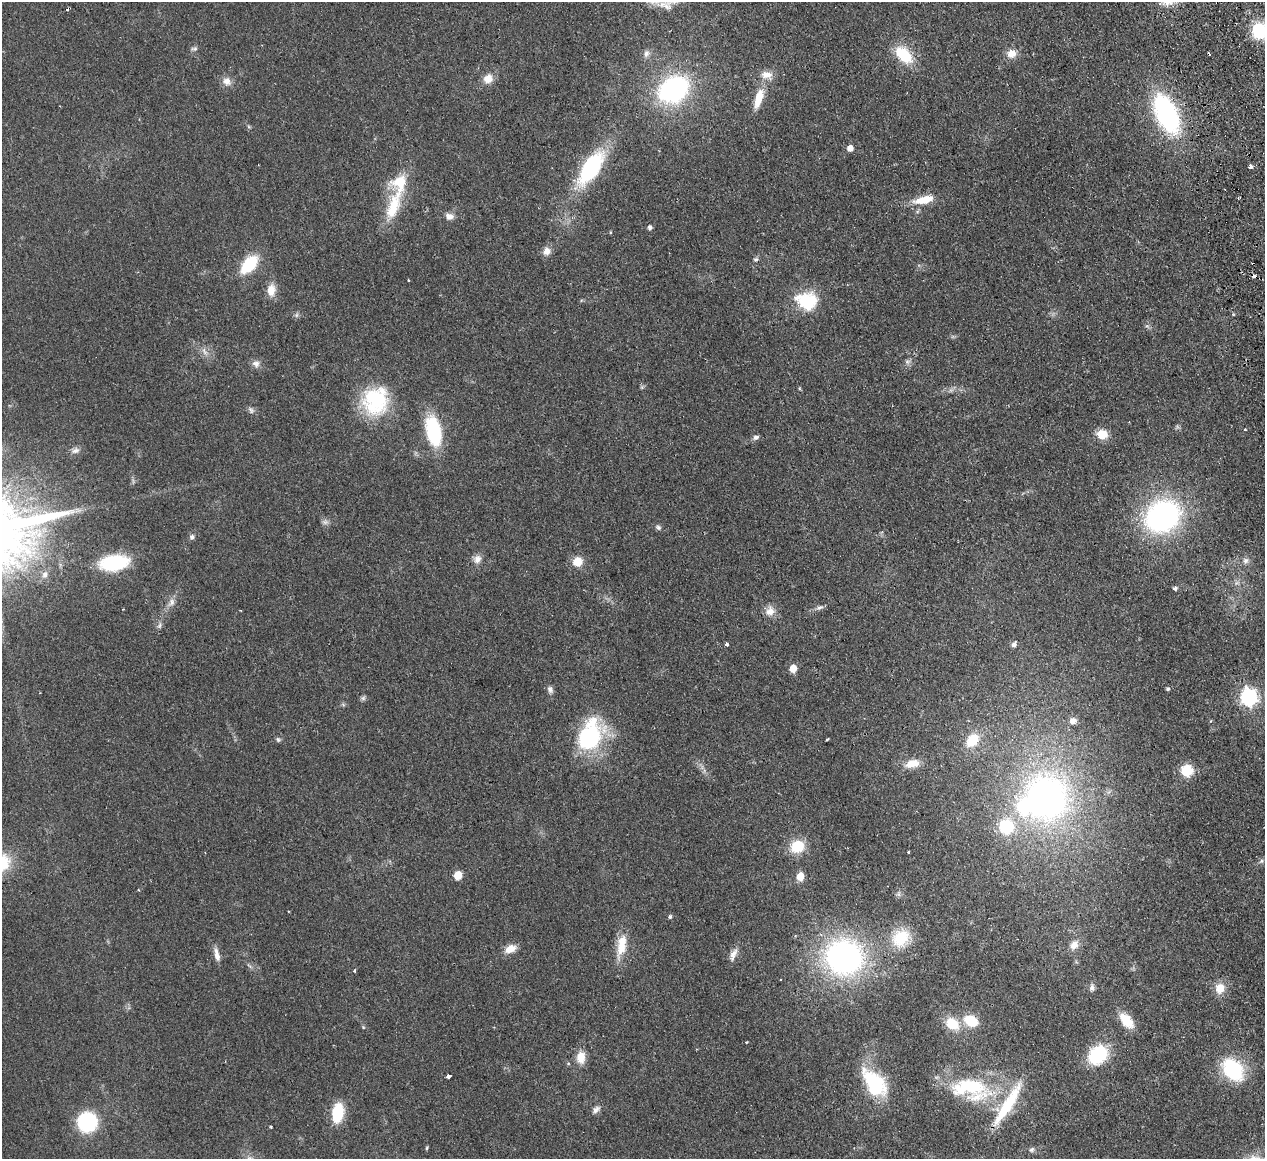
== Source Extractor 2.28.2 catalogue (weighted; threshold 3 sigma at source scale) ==
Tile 10 of 4 x 4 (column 2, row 3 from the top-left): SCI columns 1320-2582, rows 1436-2592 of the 5166 x 5065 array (HDU 1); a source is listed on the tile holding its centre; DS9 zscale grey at full resolution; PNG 1267 x 1161 px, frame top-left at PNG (2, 2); no overlay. Shown black and unused: <1% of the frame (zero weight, under 2 of 3 exposures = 3% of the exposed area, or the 3 px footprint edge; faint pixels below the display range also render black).
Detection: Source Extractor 2.28.2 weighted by HDU 2 'WHT'; one run over the whole footprint, this tile lists its part. Background 0.0582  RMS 0.0088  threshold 0.0396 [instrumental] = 3 sigma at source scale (4.5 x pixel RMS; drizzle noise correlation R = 1.50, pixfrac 1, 0.05/0.05 arcsec/px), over >= 5 px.
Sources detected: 115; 2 inside a brighter object's white glare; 5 cosmic-ray / hot-pixel residue — not listed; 3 inside a brighter listed object's ellipse — not listed separately; the other 105 listed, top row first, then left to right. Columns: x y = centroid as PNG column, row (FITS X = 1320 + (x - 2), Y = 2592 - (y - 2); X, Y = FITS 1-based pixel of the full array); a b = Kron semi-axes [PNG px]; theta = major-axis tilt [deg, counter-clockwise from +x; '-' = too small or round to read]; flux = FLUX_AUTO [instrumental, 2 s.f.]
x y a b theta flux
1260 31 17 16 - 40
194 49 9 6 2 2.1
646 53 11 7 67 3.8
1011 54 12 10 15 8.8
903 55 18 11 -45 37
766 75 16 10 -9 8.6
488 78 12 11 - 9.5
227 81 12 10 -19 6.5
673 89 27 20 33 150
759 98 24 9 71 18
1166 114 35 18 -65 150
850 148 5 5 - 8
1250 166 4 4 - 6.6
591 168 32 15 57 100
924 200 20 8 13 20
393 207 43 17 72 35
449 216 11 8 -23 5.2
650 227 5 4 - 3
610 232 4 4 - 0.91
547 251 10 8 53 6.7
756 259 6 5 - 1.8
249 264 16 9 48 51
408 280 3 3 - 1.1
271 290 15 10 87 9.9
807 301 28 21 -12 36
296 315 6 6 - 1.9
204 351 12 6 -59 4.6
907 361 7 5 -10 2.2
256 364 11 10 - 4.6
642 387 5 5 - 1.3
375 401 37 32 68 67
251 410 10 7 -46 2.7
1245 429 3 3 - 1.4
433 431 25 13 -78 71
1102 434 11 10 - 14
756 437 8 6 16 2.8
76 450 12 7 21 3.9
1162 516 29 23 30 210
325 522 10 5 7 2.5
658 527 7 6 - 2.1
192 537 7 6 - 2.6
477 559 11 10 - 5.6
1246 561 9 8 - 3.8
577 562 11 10 - 12
114 563 23 13 8 74
45 575 11 8 68 5.3
1237 583 8 5 30 2.4
1175 589 5 5 - 1.7
171 602 13 8 56 5.4
819 607 11 5 21 2.9
770 611 14 12 82 7.9
160 625 10 6 63 2.6
726 644 3 3 - 3.3
1014 644 7 5 66 3
793 668 5 5 - 17
1168 689 5 4 - 1.4
550 690 10 7 -69 3.2
1248 697 7 7 - 290
363 698 7 6 - 1.9
343 704 7 4 -20 1.3
1073 721 7 7 - 6.3
590 736 36 24 65 89
278 739 7 6 - 1.8
827 740 3 2 - 1.2
972 740 13 10 53 24
912 764 18 10 13 11
1186 771 6 6 - 88
1045 798 51 48 -76 330
1006 826 12 12 - 44
797 846 15 13 27 24
909 852 3 2 - 1.3
1261 861 6 4 90 1.6
458 875 6 5 - 23
800 876 6 5 - 18
138 890 3 3 - 0.72
899 894 7 4 -90 1.8
670 917 6 4 88 1.4
901 938 23 19 47 32
621 945 34 12 80 20
1074 945 15 11 55 8.8
510 949 14 9 23 9.3
217 954 18 6 -77 6.3
733 954 18 7 67 6.3
844 957 33 31 -17 240
249 966 9 3 -45 1.6
354 971 3 3 - 1.5
1092 987 10 7 -88 3.4
1220 988 12 10 64 13
1126 1020 17 9 -51 21
971 1021 12 9 -28 29
952 1024 16 12 -37 21
363 1027 5 4 - 0.97
746 1042 2 2 - 0.85
1098 1055 20 16 45 50
581 1057 15 10 90 12
1233 1069 22 16 -47 67
448 1076 4 3 - 8.2
874 1081 37 19 -38 45
968 1087 60 26 -3 69
596 1109 12 7 42 3.8
338 1113 17 10 80 37
87 1122 14 14 - 86
271 1127 3 2 - 0.76
427 1148 5 3 - 1
1031 1150 8 6 44 2.1
Isophote crosses this tile's border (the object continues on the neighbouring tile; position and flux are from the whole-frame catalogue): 1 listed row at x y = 1260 31